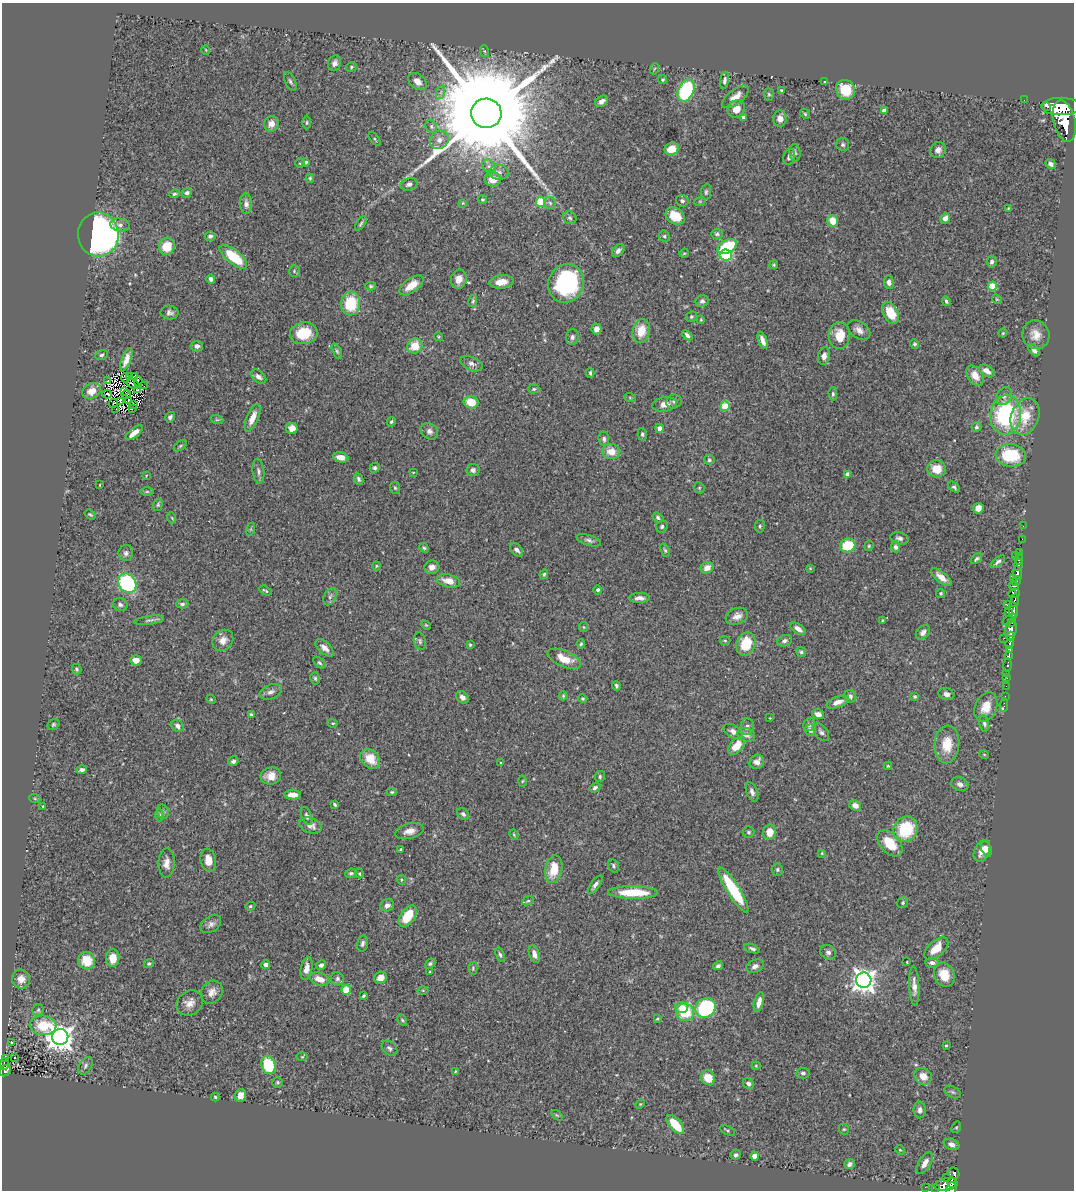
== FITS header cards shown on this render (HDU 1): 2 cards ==
NAXIS1  =                 1072
NAXIS2  =                 1188

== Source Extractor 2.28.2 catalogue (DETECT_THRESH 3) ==
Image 1072 x 1188 px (HDU 1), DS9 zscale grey, 1 PNG px = 1 image px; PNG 1076 x 1192 px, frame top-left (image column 1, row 1188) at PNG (2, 3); each listed source drawn as its Kron ellipse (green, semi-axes under 4 px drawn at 4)
Background 0.716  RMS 0.026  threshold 0.0789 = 3 sigma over >= 5 px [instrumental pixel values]
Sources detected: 422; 8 with non-positive FLUX_AUTO (blend fragments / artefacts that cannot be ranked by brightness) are neither listed nor drawn; the other 414 listed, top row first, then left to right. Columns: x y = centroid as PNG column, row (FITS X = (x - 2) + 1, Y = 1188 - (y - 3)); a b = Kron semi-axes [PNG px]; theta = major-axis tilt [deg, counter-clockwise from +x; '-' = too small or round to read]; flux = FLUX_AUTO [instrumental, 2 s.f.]
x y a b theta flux
206 50 5 3 - 1.3
484 51 6 4 -70 2.1
335 63 8 6 69 7.8
351 67 6 4 18 2.7
654 69 5 3 - 1.7
663 80 4 4 - 2.3
724 80 9 4 80 5
290 81 10 5 -63 4.7
417 81 10 7 -41 14
825 82 3 3 - 2.5
686 90 11 7 65 160
846 90 10 9 - 52
782 91 4 3 - 4.9
441 92 7 4 71 4
769 94 6 5 - 2.6
735 97 16 7 38 19
1024 100 2 2 - 7.7
602 101 7 5 32 7.7
1046 106 3 2 - 13000
1061 106 20 9 -2 3600
736 109 9 8 - 18
884 111 4 4 - 11
486 113 15 15 - 76000
805 114 5 4 - 2.6
743 117 4 3 - 5
780 118 8 7 - 13
1064 121 21 11 -76 4400
307 123 7 3 89 2.3
271 124 8 7 - 13
431 126 7 5 -63 3.7
375 139 8 3 -52 2.3
439 140 10 8 43 11
843 145 6 6 - 3.8
672 149 7 6 - 31
938 150 8 7 - 8.9
795 153 9 5 -82 4.1
789 157 8 6 78 7.3
305 162 4 3 - 4.3
300 163 5 4 - 2.2
1051 164 5 4 - 5.7
489 166 7 6 - 5.3
499 172 9 7 -5 7.2
310 178 4 3 - 2.4
493 179 8 7 - 20
409 184 8 6 17 6.1
706 192 8 5 82 3.4
187 193 5 4 - 4.8
174 194 5 3 - 2.8
482 199 4 4 - 2.2
682 201 6 6 - 5.2
700 201 6 4 19 2.1
541 202 5 5 - 89
463 203 4 3 - 1.4
550 203 6 6 - 4.3
246 204 10 6 -87 7.4
1008 208 3 3 - 1.7
675 216 10 8 -32 37
570 218 7 6 - 4.2
945 218 5 5 - 10
833 221 6 5 - 28
361 224 8 4 57 3.4
120 225 9 6 -10 6.9
98 234 22 20 -86 860
717 234 6 5 - 3.3
210 236 5 4 - 4.7
664 236 6 5 - 3
167 246 8 8 - 40
727 246 10 6 27 90
618 251 7 5 50 6.2
684 253 4 4 - 1.8
726 255 6 5 - 110
233 257 17 7 -39 70
992 262 5 5 - 5.3
774 265 4 3 - 1.9
294 271 6 5 - 2.9
211 279 5 4 - 4.6
459 279 9 8 - 18
501 282 12 6 6 21
889 282 7 5 -81 8.3
566 283 19 17 65 220
412 285 14 7 36 25
371 286 5 4 - 2.8
992 286 4 4 - 43
997 299 5 4 - 2
473 301 6 3 76 2.7
702 301 6 5 - 5.1
946 301 5 3 - 3.3
351 303 12 9 86 70
170 312 9 7 -9 6.7
891 313 11 7 -62 38
691 317 6 5 - 2.6
701 320 3 3 - 1.8
596 329 5 5 - 11
859 330 13 8 -32 12
641 331 12 8 78 32
304 333 14 11 9 55
1003 333 4 4 - 1.9
687 335 6 4 -44 5.1
839 335 13 10 87 34
1036 335 14 13 - 21
439 337 4 4 - 1.8
572 337 8 6 88 5.4
762 340 9 4 -70 9.3
915 344 5 4 - 2.9
197 346 6 5 - 6.3
415 346 8 7 - 30
1034 350 7 4 -50 8.5
337 351 8 4 -65 3.5
101 355 6 5 - 3.8
824 356 9 6 80 9.9
126 360 12 4 68 13
472 364 12 6 -22 7.9
987 371 8 5 -33 12
590 373 4 3 - 2.7
129 376 4 2 - 0.78
975 376 11 7 -54 19
135 377 4 2 - 1.8
258 377 9 5 -39 8.2
125 378 4 2 - 1.6
107 381 3 2 - 1.2
138 381 5 2 - 0.96
133 384 6 2 -21 1.4
144 386 2 2 - 0.91
534 389 5 4 - 2.8
138 390 4 2 - 1.5
92 391 10 7 27 19
125 391 3 2 - 1.7
107 394 5 2 - 1.2
126 394 4 2 - 0.92
833 394 6 4 -89 3.3
1004 396 9 7 59 7.7
630 398 6 4 -19 1.9
129 400 3 2 - 0.9
121 401 4 3 - 0.6
674 401 7 7 - 4.7
471 402 7 6 - 34
113 403 4 2 - 0.24
134 404 3 2 - 0.71
665 404 12 7 8 13
725 406 5 4 - 63
116 409 3 2 - 1.8
133 409 3 2 - 2
1006 415 20 15 83 200
1025 416 19 14 70 45
170 417 5 4 - 4.8
252 418 15 5 67 18
217 420 7 4 -18 2.5
391 422 5 4 - 2.3
976 427 5 5 - 3.4
292 428 5 5 - 17
659 428 4 4 - 7.5
429 431 9 7 -38 7
134 433 10 4 39 15
642 434 6 4 -81 3.4
604 439 7 5 -82 4.4
180 446 7 4 36 2.5
611 452 9 7 -7 25
1011 455 15 11 -8 81
341 457 8 5 -13 13
709 460 5 5 - 3.2
375 468 5 5 - 3.5
937 469 9 8 - 30
473 470 6 6 - 5.1
258 471 12 6 -84 6.1
413 472 4 2 - 1.4
848 474 4 4 - 14
146 476 4 3 - 1.2
358 479 6 4 -67 4.8
100 485 3 2 - 1.2
954 487 7 4 -39 3.4
395 488 6 5 - 2.4
699 488 6 5 - 2.4
147 492 6 4 0 2.8
158 505 6 4 71 2.5
978 508 5 5 - 14
90 514 6 4 -35 2.6
172 518 5 3 - 1.7
658 518 6 4 -35 3.8
760 526 6 5 - 3.3
1023 526 2 2 - 8.2
662 527 6 5 - 3.2
251 529 6 4 72 2.1
899 538 9 6 -14 5.5
1022 539 2 2 - 6.9
589 540 12 5 -17 5.9
848 545 8 6 17 61
869 546 5 4 - 2.4
895 547 5 5 - 4.8
424 548 5 4 - 2.4
517 550 8 5 -46 7.3
665 550 7 4 -68 3.1
1020 552 3 3 - 71
126 553 8 7 - 5.5
1016 555 3 2 - 37
976 559 6 4 39 3.3
1019 559 6 3 80 230
998 562 8 4 39 4.7
1018 565 6 3 77 560
376 566 4 4 - 1.8
432 567 7 6 - 11
707 568 7 5 30 15
810 568 4 4 - 1.6
1017 573 7 3 -83 590
544 574 5 4 - 3
941 577 12 5 -39 14
1013 578 3 3 - 37
449 581 11 6 -14 21
1016 581 5 4 - 120
127 583 10 8 -51 160
1014 586 5 3 - 240
598 590 4 4 - 3.6
265 591 6 2 -29 2.5
941 593 5 4 - 2.7
1014 593 6 4 8 270
330 597 9 6 63 5.7
639 598 11 5 1 8.2
1015 600 6 3 84 230
182 604 6 4 -1 4.1
120 605 7 6 - 5.4
1007 605 3 2 - 8.2
1013 610 8 4 -82 380
1009 612 4 3 - 47
737 616 11 8 21 12
1009 619 7 3 37 240
149 620 15 4 8 4.8
882 620 4 3 - 1.4
1012 623 4 3 - 230
426 625 5 3 - 1.8
584 627 5 4 - 1.8
798 629 9 5 -35 11
1011 629 8 5 78 960
923 632 8 5 46 9
1010 636 4 3 - 240
1004 638 2 2 - 7.8
223 640 11 9 49 13
420 641 9 5 -76 4.3
725 641 5 3 - 1.8
784 641 7 5 24 5.9
581 644 5 4 - 2.5
746 644 12 9 71 50
1010 644 5 3 - 370
470 645 3 3 - 2.2
324 648 11 6 -41 9.7
1009 649 4 3 - 140
801 652 5 5 - 3.4
1008 656 4 3 - 260
564 659 18 8 -23 32
136 660 6 5 - 17
319 663 7 4 -43 3.2
1008 665 6 3 89 77
77 669 5 4 - 2.9
1007 673 2 2 - 3.4
315 678 6 4 -74 3
1007 678 2 2 - 5.5
616 686 4 3 - 3.1
1006 686 2 2 - 5.3
271 692 11 7 21 8.2
946 694 8 6 -19 7.8
563 696 4 3 - 2.1
850 696 6 6 - 5.5
915 696 4 4 - 2.6
1005 696 2 2 - 4
462 697 7 5 -43 9.1
211 699 5 4 - 1.8
583 699 5 4 - 2.3
838 702 12 5 19 13
1004 705 7 3 83 17
986 707 15 10 67 28
818 714 6 5 - 12
251 715 4 3 - 2.7
770 718 3 2 - 1.1
333 723 5 4 - 2.5
53 724 6 5 - 3
809 724 7 5 60 5.2
984 724 8 5 -81 4.3
177 726 6 5 - 8.3
747 727 8 7 - 5.6
810 730 6 5 - 9.4
733 731 10 6 -31 7.9
821 732 10 6 -51 5.8
746 735 9 7 -18 9.7
947 744 19 12 86 41
737 746 11 6 49 26
984 754 5 3 - 1.4
370 759 11 8 -44 33
233 761 5 5 - 5.6
501 762 3 2 - 1.2
757 762 7 7 - 11
888 766 4 4 - 1.9
82 770 5 4 - 4.9
271 776 10 8 9 18
600 777 5 5 - 3.1
522 781 5 3 - 1.8
960 784 9 6 -21 8.2
595 788 6 4 33 5.6
392 792 5 4 - 2.5
752 792 10 5 -68 6.7
293 795 8 4 -1 15
35 799 6 3 -20 1.9
335 804 4 3 - 2.7
855 805 6 5 - 12
43 806 3 3 - 1.4
163 812 7 5 -75 4.1
463 814 7 5 -46 5
160 815 6 4 88 2.7
307 816 9 5 -69 4.6
310 826 12 7 -18 11
906 829 13 11 57 92
409 831 14 7 14 15
748 832 6 5 - 3.4
770 832 7 6 - 25
514 835 5 3 - 2
890 843 15 9 -48 45
401 849 3 3 - 3.2
986 849 8 5 -71 6.2
982 851 12 7 65 15
822 853 4 3 - 1.6
208 860 11 7 -80 19
167 863 15 8 88 14
613 866 7 5 -66 3.8
554 869 14 8 79 41
777 870 6 5 - 3.4
351 873 6 4 22 2.9
359 874 5 3 - 1.9
402 880 5 4 - 2.5
595 885 11 4 56 6.6
733 890 26 6 -58 110
633 892 25 6 -1 64
528 901 6 4 25 2.9
903 903 6 5 - 3.2
387 905 7 6 - 8.4
250 906 5 4 - 2.2
408 916 12 7 54 48
211 924 11 7 34 7.8
362 943 8 5 76 5.8
936 948 14 8 41 32
752 949 8 4 -19 4.1
828 952 8 7 - 5.7
534 954 9 5 -69 10
500 955 8 4 -72 3.4
113 958 9 6 -89 24
87 961 9 8 - 34
907 962 3 2 - 1.1
149 963 5 4 - 3.3
932 963 7 5 -2 6.9
430 964 6 4 41 3.1
266 965 4 4 - 7.5
321 965 5 4 - 6.7
718 966 5 4 - 4.6
755 966 9 6 21 7.5
307 968 12 5 79 12
473 968 6 4 89 2.5
430 972 4 3 - 1.5
944 975 12 10 -69 30
381 977 6 5 - 16
21 979 9 9 - 15
319 979 10 6 -19 21
337 979 7 6 - 4.1
864 980 8 7 - 1500
914 986 20 5 -87 13
346 990 5 4 - 43
423 990 5 3 - 1.6
212 992 12 10 53 14
363 996 4 3 - 2.4
759 1002 10 4 76 13
190 1003 14 11 35 17
682 1007 6 5 - 15
706 1008 10 9 - 150
38 1010 5 5 - 3
685 1012 9 8 - 73
657 1019 4 3 - 2.2
402 1020 6 4 -59 2.5
43 1025 13 9 -4 62
60 1037 8 8 - 1900
11 1043 4 3 - 1.6
946 1045 4 3 - 1.8
389 1048 9 6 -42 5
302 1057 6 3 1 1.8
14 1058 3 2 - 1.6
5 1059 4 2 - 21
4 1064 6 3 -90 61
268 1065 9 7 -73 94
85 1066 9 6 60 5
756 1066 4 4 - 1.7
5 1071 6 5 - 120
455 1071 3 2 - 1.2
803 1073 7 5 4 4.7
923 1076 9 8 - 22
708 1078 7 7 - 32
278 1082 5 5 - 3.1
748 1084 6 5 - 5.5
953 1092 9 5 -27 3.9
240 1095 6 5 - 15
215 1097 4 4 - 2.3
640 1104 5 4 - 1.8
920 1110 8 6 -88 6.7
557 1115 6 3 -36 2.2
675 1124 11 5 -50 42
956 1127 6 4 67 2.2
844 1129 5 5 - 2.1
727 1130 8 4 -27 3
952 1144 8 5 -20 7.8
900 1150 5 4 - 2.3
736 1155 5 4 - 4.8
755 1156 4 4 - 20
925 1163 12 6 58 12
850 1164 5 5 - 6.5
954 1173 6 5 - 170
947 1177 2 2 - 26
952 1183 5 3 - 220
946 1184 11 6 11 570
925 1187 2 2 - 4.2
935 1188 3 3 - 16
951 1189 7 5 66 350
At the frame edge (FLAGS 8, measured only in part): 1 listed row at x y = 951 1189
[8 non-positive-flux detections neither listed nor drawn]